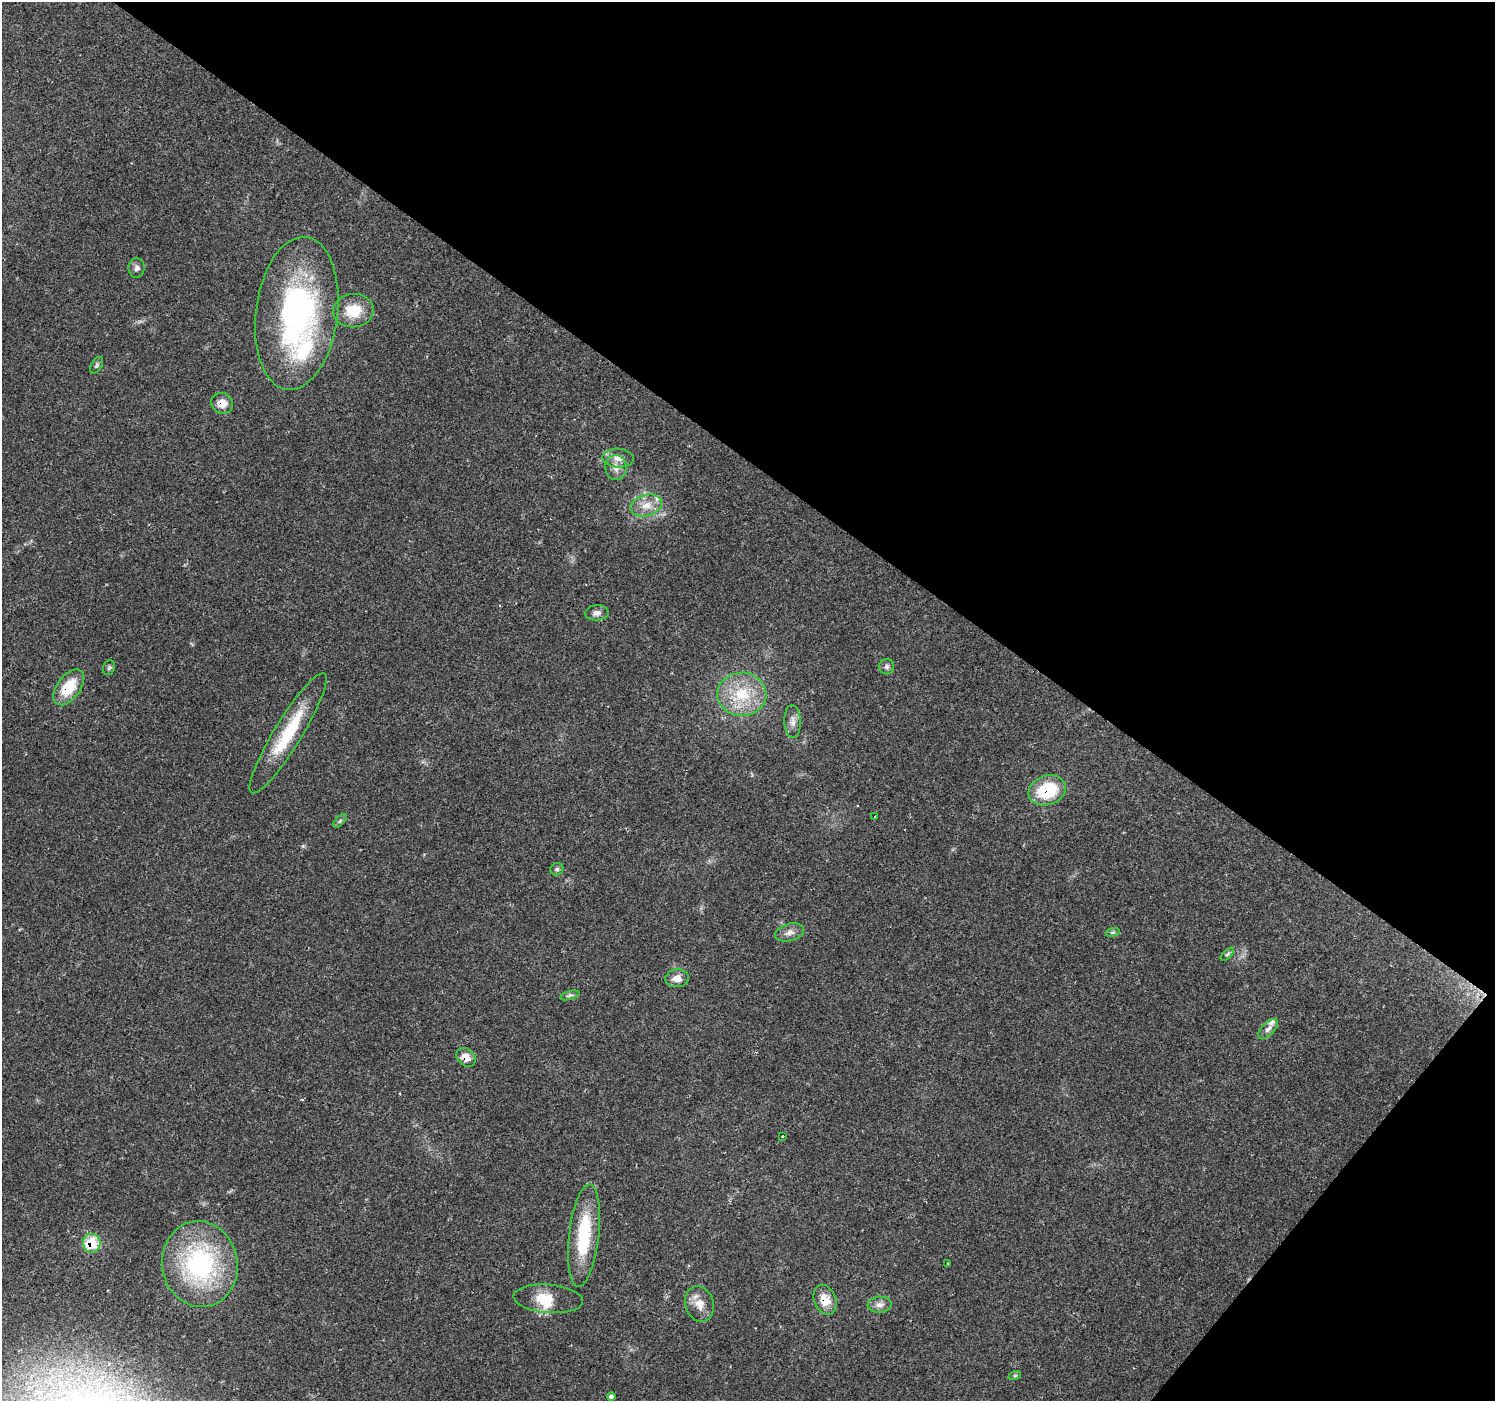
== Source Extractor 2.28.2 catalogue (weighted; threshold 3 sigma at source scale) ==
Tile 8 of 4 x 4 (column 4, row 2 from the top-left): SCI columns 4479-5971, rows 2972-4370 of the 5976 x 6010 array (HDU 1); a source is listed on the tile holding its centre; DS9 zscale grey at full resolution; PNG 1497 x 1403 px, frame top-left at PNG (2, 2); each listed source drawn as its Kron ellipse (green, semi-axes under 4 px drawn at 4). Shown black and unused: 36% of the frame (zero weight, under 2 of 3 exposures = <1% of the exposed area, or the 3 px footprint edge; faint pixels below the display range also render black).
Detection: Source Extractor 2.28.2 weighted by HDU 2 'WHT'; one run over the whole footprint, this tile lists its part. Background 0.0614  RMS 0.0046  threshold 0.0205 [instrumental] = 3 sigma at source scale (4.5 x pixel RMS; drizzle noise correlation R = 1.50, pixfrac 1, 0.0396/0.0396 arcsec/px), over >= 5 px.
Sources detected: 42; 1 cosmic-ray / hot-pixel residue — neither listed nor drawn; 4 inside a brighter listed object's ellipse — not listed separately; the other 37 listed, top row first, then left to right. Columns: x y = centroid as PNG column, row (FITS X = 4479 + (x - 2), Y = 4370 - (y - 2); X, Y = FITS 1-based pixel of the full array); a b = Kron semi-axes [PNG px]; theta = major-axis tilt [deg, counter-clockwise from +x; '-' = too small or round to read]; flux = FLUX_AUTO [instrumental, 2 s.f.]
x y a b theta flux
137 268 10 8 83 1.7
353 311 20 16 4 12
297 313 77 41 83 120
97 365 9 5 60 1
222 403 11 10 - 5
618 458 15 9 -3 4.1
616 467 12 11 - 3.4
646 505 16 10 15 5.6
597 613 12 7 5 2.4
887 667 8 7 - 1.3
109 668 8 6 68 0.82
69 687 20 11 53 14
742 694 24 21 1 19
793 721 16 8 -86 3
288 733 70 14 59 26
1047 790 19 14 19 23
875 816 2 2 - 0.36
340 821 9 3 45 0.78
557 869 7 6 - 0.91
790 932 15 8 16 2.9
1113 932 7 4 18 0.83
1227 954 8 3 45 0.81
677 978 12 9 5 4.1
570 995 10 3 15 0.97
1268 1029 12 6 44 2
466 1057 11 8 -44 4
782 1136 3 3 - 1.5
584 1235 51 15 84 28
92 1243 9 8 - 18
200 1264 43 37 -81 66
948 1264 3 3 - 1.4
548 1299 35 14 -5 11
825 1300 15 11 -67 6.9
699 1304 18 14 -71 5.7
880 1305 12 8 5 2.6
1015 1375 6 4 19 0.54
611 1396 4 3 - 2.5
Overlapping masked pixels (flux is a lower limit): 6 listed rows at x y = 222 403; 69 687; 1047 790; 466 1057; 92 1243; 825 1300